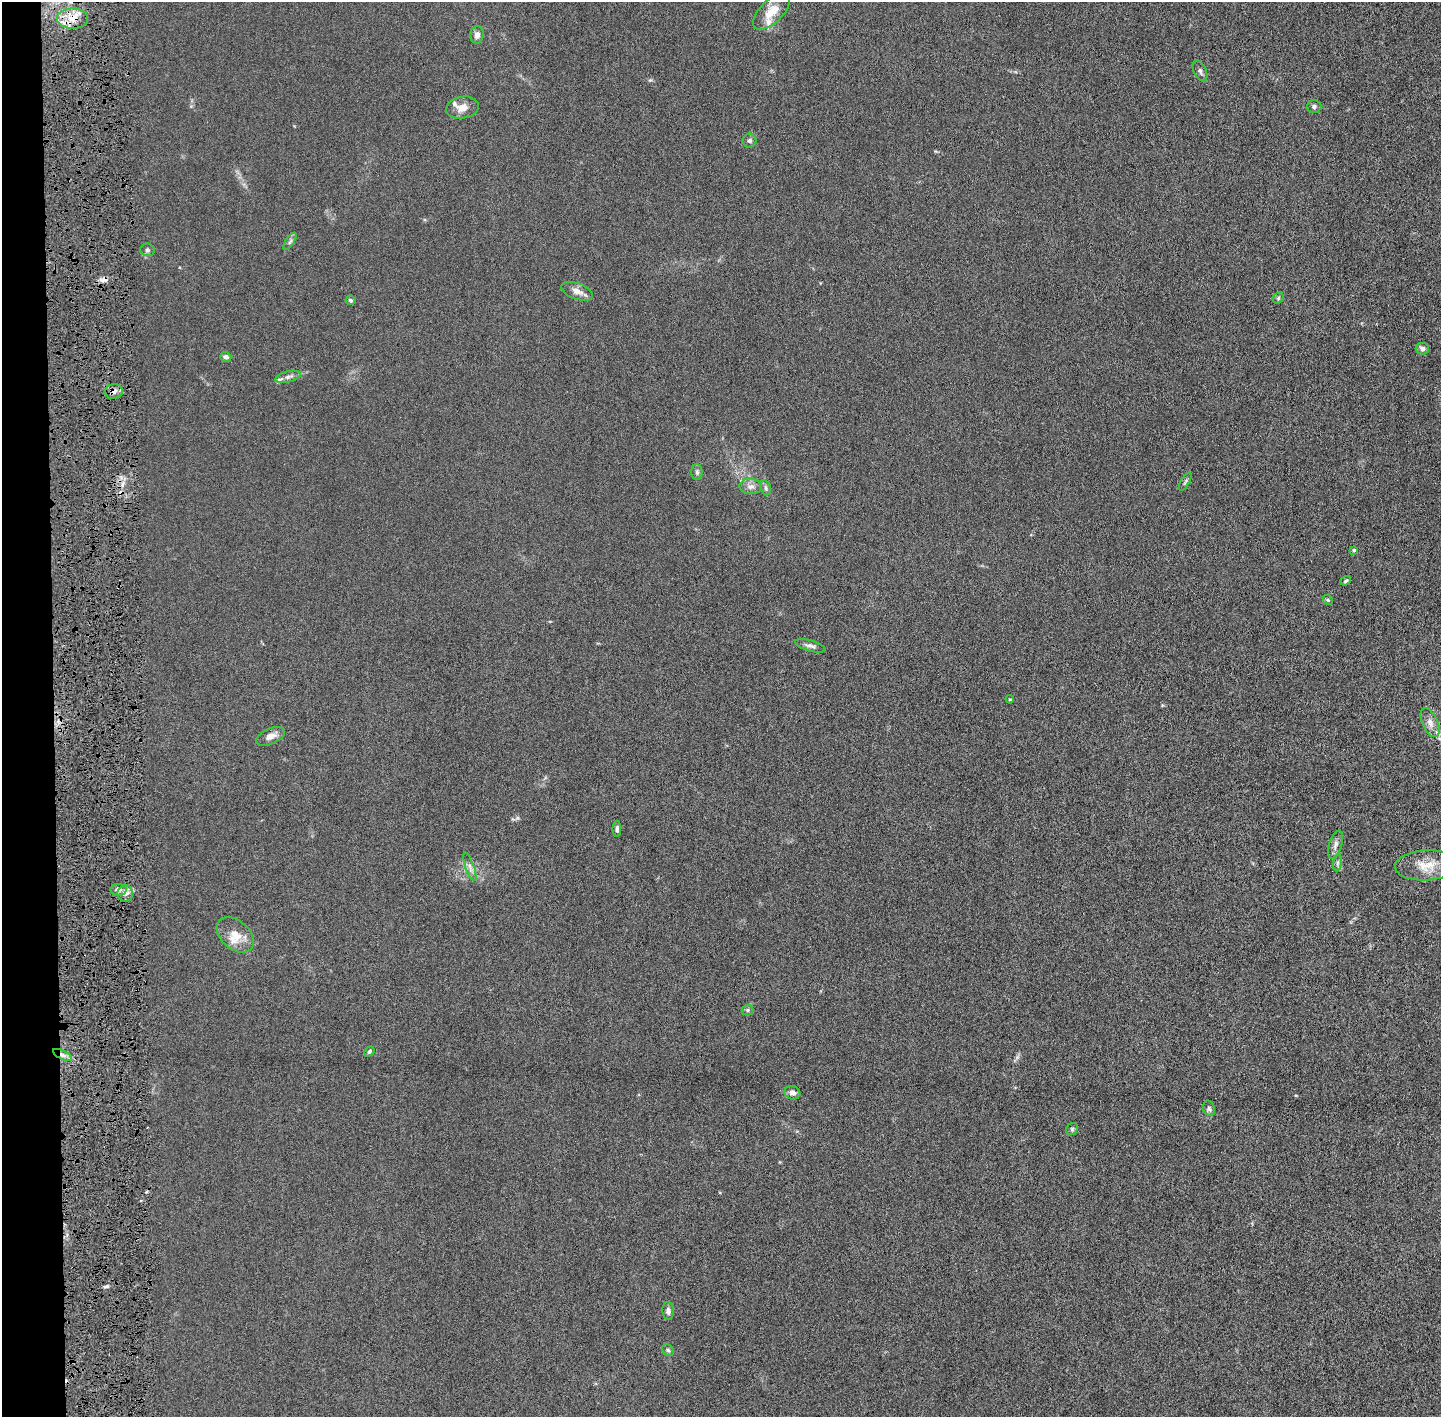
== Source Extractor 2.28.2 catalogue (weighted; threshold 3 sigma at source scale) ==
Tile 4 of 3 x 3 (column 1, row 2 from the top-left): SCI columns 31-1469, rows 1421-2835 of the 4376 x 4256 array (HDU 1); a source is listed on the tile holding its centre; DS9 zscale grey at full resolution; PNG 1443 x 1419 px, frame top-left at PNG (2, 2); each listed source drawn as its Kron ellipse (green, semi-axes under 4 px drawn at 4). Shown black and unused: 4% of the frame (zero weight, under 4 of 8 exposures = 1% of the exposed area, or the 3 px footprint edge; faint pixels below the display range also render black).
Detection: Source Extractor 2.28.2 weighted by HDU 2 'WHT'; one run over the whole footprint, this tile lists its part. Background 0.0134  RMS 0.0044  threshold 0.0178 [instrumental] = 3 sigma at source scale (4.09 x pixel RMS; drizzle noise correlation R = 1.36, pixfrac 0.8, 0.05/0.05 arcsec/px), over >= 5 px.
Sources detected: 50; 3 cosmic-ray / hot-pixel residue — neither listed nor drawn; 4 inside a brighter listed object's ellipse — not listed separately; the other 43 listed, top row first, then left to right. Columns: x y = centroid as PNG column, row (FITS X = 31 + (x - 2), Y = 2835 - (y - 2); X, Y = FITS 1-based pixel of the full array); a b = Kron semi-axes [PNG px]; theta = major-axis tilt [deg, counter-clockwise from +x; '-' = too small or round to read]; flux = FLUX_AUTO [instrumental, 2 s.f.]
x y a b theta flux
772 12 23 11 44 6.7
73 18 15 10 -1 5.8
477 35 9 7 80 1.7
1200 71 11 6 -65 1.2
1314 107 7 6 - 0.9
462 108 16 11 11 3.7
749 141 7 7 - 0.87
290 241 10 4 56 0.89
147 250 7 6 - 0.93
577 291 16 8 -20 2.9
1278 298 6 5 - 0.6
351 300 5 5 - 0.67
1422 349 7 5 -12 1.4
226 357 5 5 - 1.5
288 377 13 5 14 1.5
114 391 9 7 12 2
697 472 8 5 89 0.93
1185 482 10 3 61 0.67
751 486 11 8 -4 2
766 488 8 5 -73 0.84
1354 550 4 4 - 0.65
1346 581 6 4 38 0.58
1328 600 5 4 - 0.53
810 646 16 5 -16 1.5
1010 699 4 4 - 0.39
1430 723 15 8 -66 2.4
271 736 15 7 24 2.6
617 829 8 4 -90 1.1
1335 844 14 6 71 1.8
1338 863 8 4 81 0.91
1426 865 31 15 3 8.4
470 867 15 4 -70 1.7
118 890 8 6 1 1.5
125 894 8 8 - 2
235 935 21 14 -41 6.3
748 1010 6 5 - 0.65
369 1051 5 4 - 0.72
63 1055 10 4 -27 1.8
792 1093 8 6 -18 1.9
1209 1108 8 5 -72 0.9
1072 1129 6 5 - 0.69
668 1311 9 6 -85 1.3
668 1350 6 5 - 0.76
Overlapping masked pixels (flux is a lower limit): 3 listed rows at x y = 73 18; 114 391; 63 1055
Isophote crosses this tile's border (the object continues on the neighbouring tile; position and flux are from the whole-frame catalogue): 1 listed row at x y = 772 12